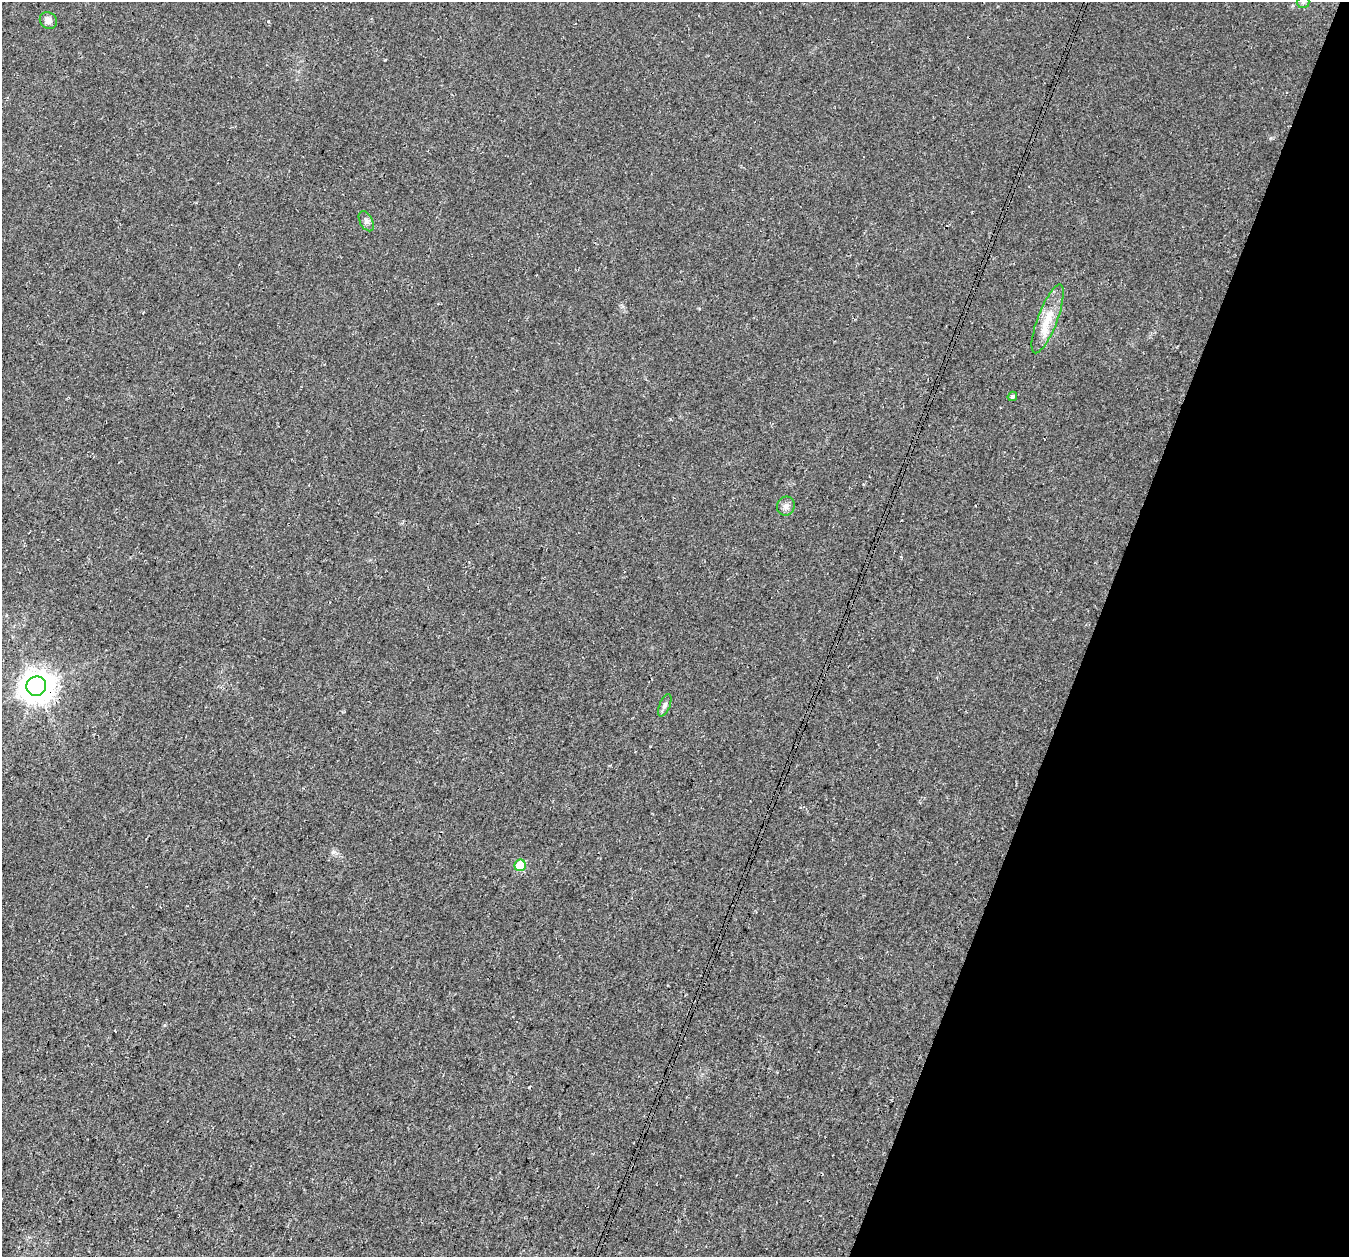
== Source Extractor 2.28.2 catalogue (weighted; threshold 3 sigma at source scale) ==
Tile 8 of 4 x 4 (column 4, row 2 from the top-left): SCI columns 4073-5419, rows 2845-4099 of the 5441 x 5625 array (HDU 1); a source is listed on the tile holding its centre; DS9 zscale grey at full resolution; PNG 1351 x 1259 px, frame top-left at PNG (2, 2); each listed source drawn as its Kron ellipse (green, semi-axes under 4 px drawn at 4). Shown black and unused: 19% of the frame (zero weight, under 3 of 4 exposures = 5% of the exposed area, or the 3 px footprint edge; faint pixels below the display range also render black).
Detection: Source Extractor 2.28.2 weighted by HDU 2 'WHT'; one run over the whole footprint, this tile lists its part. Background 0.0374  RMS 0.0076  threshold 0.0344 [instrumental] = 3 sigma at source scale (4.5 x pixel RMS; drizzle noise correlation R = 1.50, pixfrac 1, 0.0396/0.0396 arcsec/px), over >= 5 px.
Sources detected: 9; all 9 listed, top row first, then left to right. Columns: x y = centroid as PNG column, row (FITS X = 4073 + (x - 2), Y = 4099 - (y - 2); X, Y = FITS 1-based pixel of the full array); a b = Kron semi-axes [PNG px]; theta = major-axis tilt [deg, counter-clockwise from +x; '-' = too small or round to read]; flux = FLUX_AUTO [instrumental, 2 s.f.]
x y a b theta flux
1303 2 6 6 - 1.6
48 20 9 8 - 4.3
366 221 11 6 -61 2.6
1048 319 36 10 69 16
1012 396 5 4 - 1.7
786 506 9 8 - 3.5
36 686 10 9 - 1300
665 705 12 5 68 2.3
520 865 6 5 - 26
Overlapping masked pixels (flux is a lower limit): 1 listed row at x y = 36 686
Isophote crosses this tile's border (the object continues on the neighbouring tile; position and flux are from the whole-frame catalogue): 1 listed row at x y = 1303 2